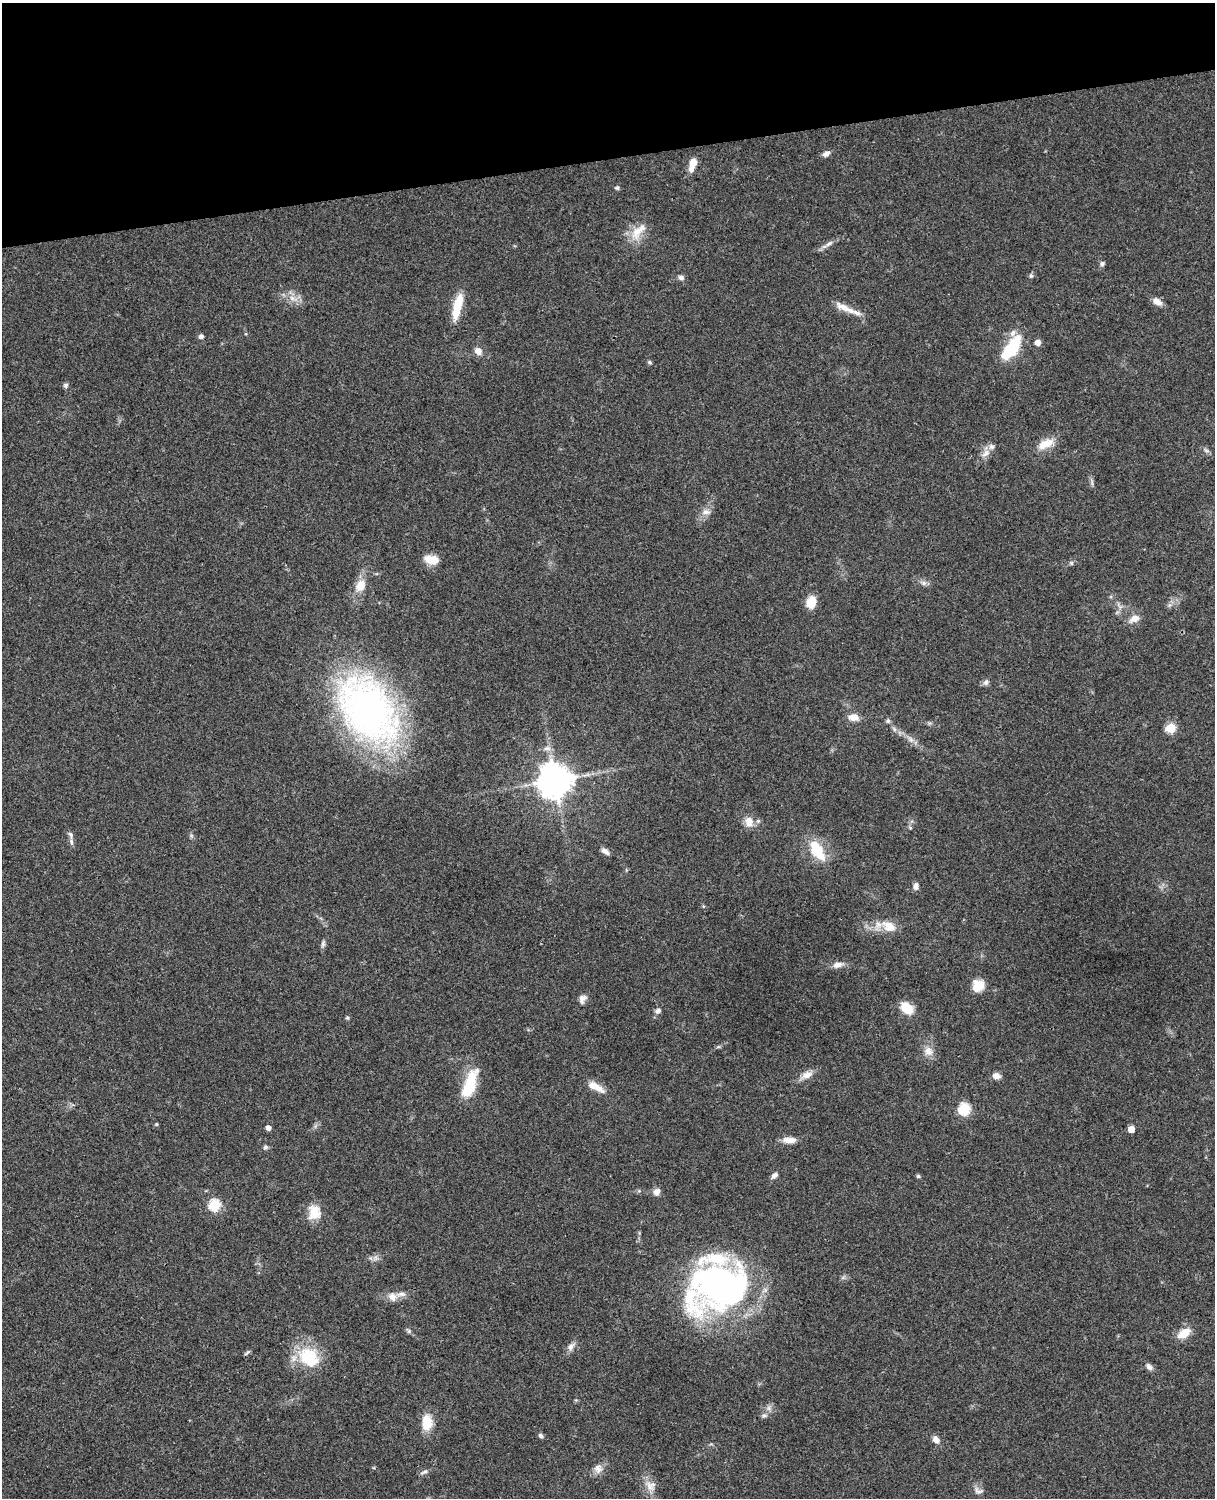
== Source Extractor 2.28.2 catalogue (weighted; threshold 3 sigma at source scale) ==
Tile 3 of 4 x 3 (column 3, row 1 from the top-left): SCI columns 2545-3757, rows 3268-4763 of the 5088 x 4927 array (HDU 1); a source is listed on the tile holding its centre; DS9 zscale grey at full resolution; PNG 1217 x 1500 px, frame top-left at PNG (2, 3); no overlay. Shown black and unused: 10% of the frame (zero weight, under 3 of 4 exposures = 6% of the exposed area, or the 3 px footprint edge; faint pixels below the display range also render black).
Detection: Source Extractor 2.28.2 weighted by HDU 2 'WHT'; one run over the whole footprint, this tile lists its part. Background 0.0782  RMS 0.0058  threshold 0.026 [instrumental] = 3 sigma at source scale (4.5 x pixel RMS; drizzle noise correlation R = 1.50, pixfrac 1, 0.05/0.05 arcsec/px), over >= 5 px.
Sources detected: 91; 6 inside a brighter listed object's ellipse — not listed separately; the other 85 listed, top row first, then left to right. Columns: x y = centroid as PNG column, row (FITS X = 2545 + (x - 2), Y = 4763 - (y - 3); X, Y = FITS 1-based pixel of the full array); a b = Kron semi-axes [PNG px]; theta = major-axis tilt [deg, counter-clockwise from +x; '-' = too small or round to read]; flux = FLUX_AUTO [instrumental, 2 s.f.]
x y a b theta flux
826 154 9 6 28 2.8
693 164 15 7 71 7.1
617 188 6 5 - 1
638 231 29 12 49 10
829 244 14 5 30 2.7
1102 264 7 6 - 1.4
1031 276 7 5 68 1.1
681 277 8 6 -13 1.8
293 298 14 6 -18 4.2
1157 302 12 7 -31 4
457 306 31 9 76 15
847 309 40 6 -23 7.6
201 336 5 5 - 2.2
1038 342 5 5 - 4.8
1012 348 28 12 55 28
478 351 9 7 -47 4
650 362 6 4 -23 0.9
66 385 6 5 - 1.4
1046 444 22 11 25 8.6
1206 450 7 4 -19 1.1
986 453 13 7 38 3.8
706 512 13 8 5 3.3
431 560 18 11 -9 7.2
1071 563 6 5 - 0.97
924 583 7 6 - 1.8
361 586 15 11 59 8.1
811 602 12 9 70 9.7
1134 618 13 9 33 4.9
986 682 8 7 - 1.7
368 710 74 47 -55 240
853 717 12 8 -5 5.3
888 721 6 6 - 1.2
1171 728 6 5 - 29
894 729 8 5 -46 1.4
911 739 10 5 -51 2.4
547 748 10 7 0 2.5
555 780 10 10 - 1100
749 821 12 9 -74 6
71 835 9 6 -69 1.7
817 850 27 13 -58 18
605 851 11 6 -35 2.4
916 886 8 6 84 2.4
889 926 21 13 -30 9.2
323 944 11 5 80 1.5
838 965 14 7 13 3.7
978 986 12 11 - 9.7
582 999 11 8 58 2.9
906 1008 11 8 -44 17
658 1011 8 6 32 2
347 1018 5 4 - 0.73
718 1047 7 4 18 0.8
928 1051 14 12 -56 5.1
807 1075 17 9 23 4.9
996 1076 9 7 -11 3.3
469 1085 33 12 70 23
595 1087 25 8 -28 7
964 1109 6 6 - 51
156 1124 5 4 - 0.59
268 1128 5 4 - 3
1131 1129 5 5 - 7.9
789 1140 17 7 -1 4.9
265 1147 7 5 3 1.2
774 1175 10 6 41 2.1
918 1176 5 5 - 0.85
639 1191 6 5 - 0.92
656 1192 10 8 57 2.9
214 1205 6 6 - 46
314 1212 18 15 -89 9.4
376 1258 7 6 - 1.8
720 1286 60 49 12 210
392 1297 12 11 - 4.4
409 1331 6 4 72 0.87
1184 1333 16 9 30 8.4
571 1346 13 7 47 2.9
246 1353 9 3 40 0.85
309 1357 32 25 -42 24
1149 1367 11 7 -42 2.3
764 1415 9 5 4 1.4
427 1422 21 13 89 10
541 1436 7 5 -47 1.2
936 1439 9 7 -54 3.3
598 1469 13 11 75 4.2
424 1472 12 5 27 1.6
649 1486 18 9 -53 5.7
978 1491 15 8 -19 2.7
Overlapping masked pixels (flux is a lower limit): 1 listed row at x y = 847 309